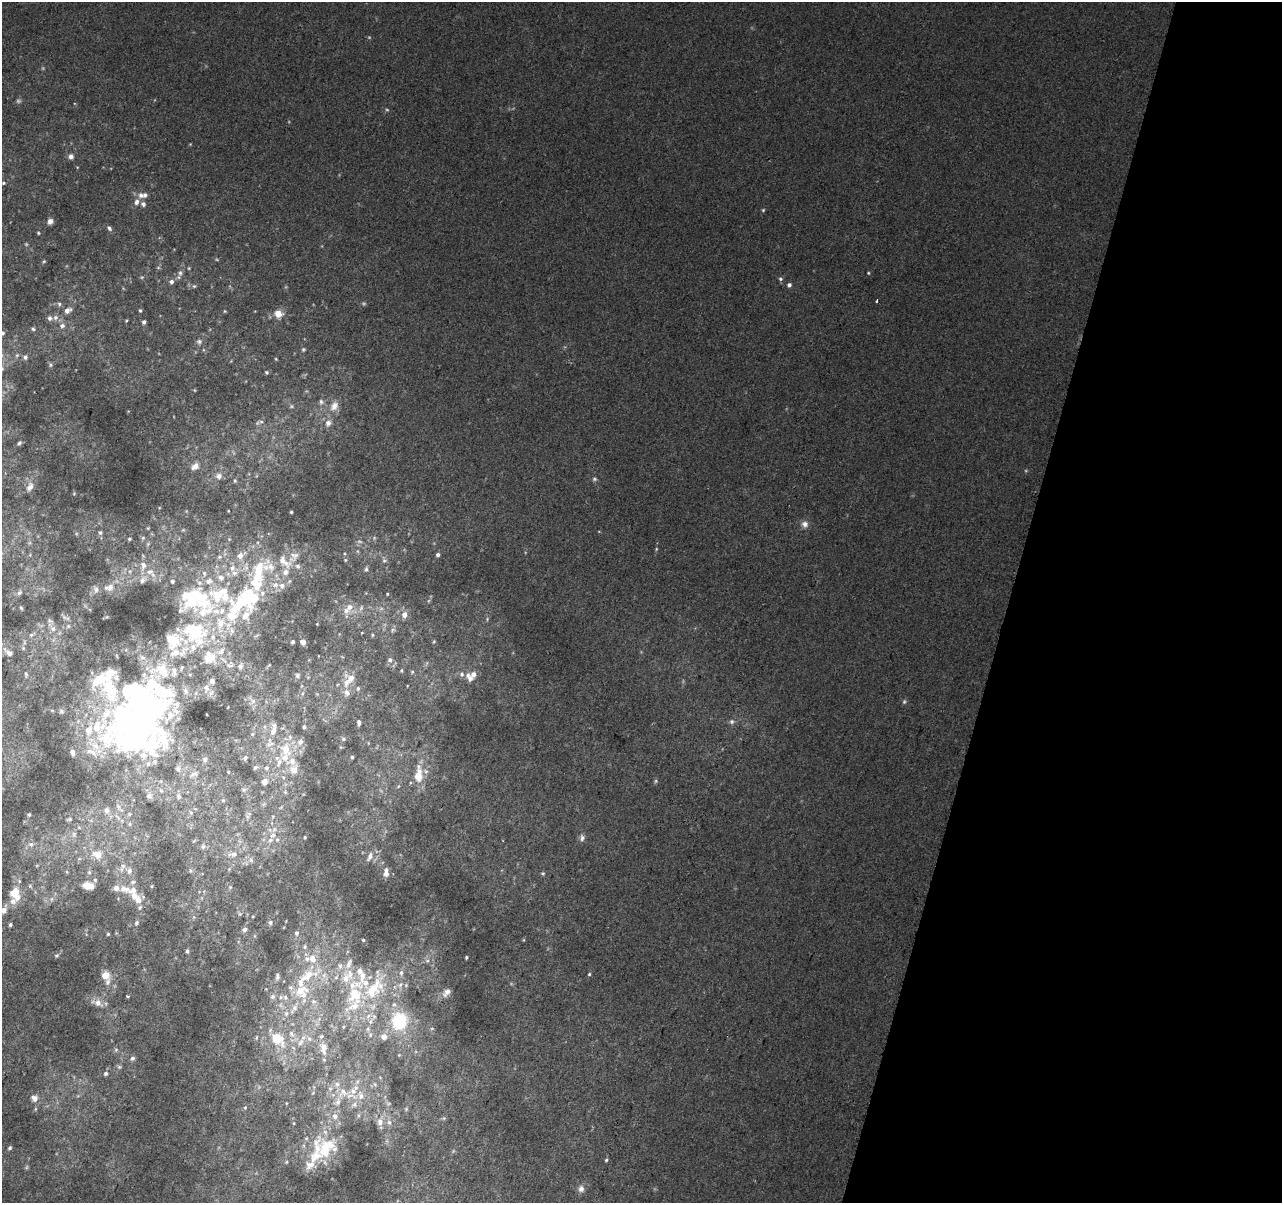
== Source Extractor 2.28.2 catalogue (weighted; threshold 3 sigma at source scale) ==
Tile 8 of 4 x 4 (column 4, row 2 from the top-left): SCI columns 3859-5138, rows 2730-3930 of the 5152 x 5395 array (HDU 1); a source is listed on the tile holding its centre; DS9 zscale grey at full resolution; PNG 1284 x 1205 px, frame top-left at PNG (2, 2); no overlay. Shown black and unused: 21% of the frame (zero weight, under 2 of 3 exposures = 2% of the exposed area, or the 3 px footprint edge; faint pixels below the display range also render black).
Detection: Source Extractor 2.28.2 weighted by HDU 2 'WHT'; one run over the whole footprint, this tile lists its part. Background 0.0203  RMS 0.0065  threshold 0.0293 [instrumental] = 3 sigma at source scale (4.5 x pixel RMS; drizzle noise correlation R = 1.50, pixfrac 1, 0.0396/0.0396 arcsec/px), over >= 5 px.
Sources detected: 345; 12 too faint to see at this stretch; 5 inside a brighter object's white glare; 1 cosmic-ray / hot-pixel residue — not listed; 90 inside a brighter listed object's ellipse — not listed separately; the other 237 listed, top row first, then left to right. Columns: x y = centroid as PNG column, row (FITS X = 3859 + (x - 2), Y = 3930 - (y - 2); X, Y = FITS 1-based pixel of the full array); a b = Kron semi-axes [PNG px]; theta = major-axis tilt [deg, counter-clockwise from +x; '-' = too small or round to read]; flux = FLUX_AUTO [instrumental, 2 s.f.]
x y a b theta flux
387 110 5 3 - 0.73
71 156 7 7 - 2.3
3 183 4 4 - 0.72
141 195 9 8 - 3.4
136 202 9 6 74 2.9
143 204 6 6 - 2.2
763 210 4 4 - 0.72
50 221 6 6 - 2.8
109 228 8 5 -47 1.7
38 233 4 3 - 0.68
44 261 4 4 - 0.7
158 268 6 4 0 0.79
180 273 8 6 -90 2.1
868 273 3 3 - 0.58
780 279 6 5 - 1.2
171 282 6 6 - 2.1
789 285 5 5 - 2
194 286 5 5 - 0.99
876 301 3 2 - 0.71
59 304 5 5 - 1.2
67 310 8 6 29 3.4
140 310 5 3 - 0.82
225 311 4 3 - 0.61
278 314 9 9 - 6.8
55 317 7 6 - 2.3
126 320 4 3 - 0.61
144 322 4 4 - 1.7
62 326 7 6 - 2.2
33 329 5 4 - 1
2 333 5 5 - 1.4
199 342 8 7 - 1.8
303 349 6 5 - 0.94
17 355 6 4 44 0.99
25 357 7 6 - 1.6
276 359 4 3 - 0.57
50 365 6 4 90 0.93
2 368 7 5 -69 1.5
266 372 5 4 - 1
194 390 5 3 - 0.48
321 402 8 6 -84 2
334 406 14 10 59 6.4
257 423 8 5 54 1.7
328 423 10 9 - 3.9
19 443 6 4 48 1.1
195 466 10 7 36 4.6
219 476 9 8 - 3.4
235 481 6 5 - 0.9
30 487 13 7 59 2.9
291 512 3 3 - 0.67
805 524 10 8 -47 3.3
148 528 4 4 - 0.58
100 533 6 5 - 1.3
143 538 6 5 - 1
129 539 5 4 - 0.8
656 549 5 3 - 0.64
438 555 6 5 - 1.6
294 556 16 10 59 5.5
219 557 8 6 16 1.6
345 560 4 4 - 0.66
384 560 7 6 - 1.5
366 569 7 5 81 1.2
150 572 11 9 4 5
143 580 11 7 51 2.7
255 580 60 27 58 64
172 581 5 4 - 1.4
110 587 11 9 64 3.8
96 589 8 7 - 2.4
19 592 9 6 56 2
387 594 3 3 - 0.54
194 597 35 20 47 41
350 607 12 9 48 4.5
21 608 5 4 - 0.9
216 611 12 8 -12 5.2
404 615 7 6 - 3.9
64 617 9 4 -45 1.8
487 619 4 4 - 0.62
50 620 9 5 -15 1.5
317 624 2 2 - 0.38
68 626 6 5 - 1.2
53 628 8 8 - 3.5
194 629 33 14 4 27
393 630 7 5 31 1.2
31 635 10 5 31 1.8
372 635 5 3 - 0.59
434 641 5 3 - 0.57
24 642 6 4 -72 1
293 642 4 3 - 1.3
303 642 4 4 - 6.9
193 647 9 7 86 3.5
23 648 6 4 -46 0.94
175 652 17 11 22 9
9 653 16 7 -37 4.1
209 658 17 16 - 12
390 660 6 6 - 1.6
229 666 10 5 -1 2
240 666 7 6 - 2
161 670 30 19 -18 23
401 670 4 3 - 0.61
412 672 4 4 - 0.68
26 674 6 4 -87 1
297 675 6 5 - 1.3
469 677 13 7 -54 4.1
212 681 5 5 - 2.7
347 682 16 8 78 6.1
109 688 42 28 -77 43
206 688 11 7 -86 3.3
358 688 6 5 - 1
165 692 55 16 -19 37
253 701 7 7 - 2
52 710 5 4 - 0.66
61 711 8 6 -45 1.5
732 722 6 6 - 1.6
359 723 7 4 -88 1.5
304 727 4 3 - 1.2
273 731 11 8 69 3.9
138 735 52 40 4 200
343 739 6 5 - 0.99
300 742 8 7 - 3.1
270 744 12 6 21 3
286 749 17 12 -70 12
89 751 10 6 0 3.1
73 752 6 5 - 2.6
352 757 3 3 - 0.8
245 758 6 5 - 1.4
205 759 6 6 - 1.9
279 762 14 7 71 4.4
255 767 6 5 - 1.4
266 768 6 6 - 1.6
178 769 7 6 - 2.2
294 770 7 6 - 7.5
228 772 4 3 - 0.49
194 774 11 6 3 2.3
418 775 21 9 86 12
656 781 6 5 - 0.91
265 782 7 6 - 3.2
244 790 7 5 -6 1.3
161 791 7 5 -62 1.4
285 792 5 4 - 0.81
149 796 8 7 - 2.7
178 796 7 6 - 1.7
223 801 5 4 - 0.7
119 808 20 6 -52 4.5
106 810 9 8 - 4
191 812 6 4 -2 0.73
29 815 5 3 - 0.85
118 817 14 4 -51 2.6
69 819 8 5 12 1.4
74 834 10 7 -81 3
273 835 9 6 17 3
305 837 3 2 - 0.59
582 838 9 6 87 2.3
31 844 8 7 - 2.5
203 846 7 5 68 1.3
97 854 17 12 -10 10
234 854 11 7 8 3.3
370 857 14 7 65 3.3
251 860 9 6 -71 1.9
37 865 6 4 1 0.89
123 866 8 6 67 2.4
129 871 8 7 - 3.1
190 871 6 4 -90 0.94
67 872 6 4 -71 0.78
89 872 5 5 - 1.3
386 873 9 5 88 4.5
543 873 5 4 - 0.83
95 880 5 5 - 1
30 886 7 6 - 1.8
90 886 7 6 - 8.5
151 886 5 3 - 0.6
230 887 5 5 - 0.95
125 889 20 10 -17 7.4
14 892 14 10 46 11
51 899 6 6 - 2
138 900 7 6 - 5.4
140 907 6 5 - 1.4
4 910 8 6 66 4.7
239 914 6 4 -90 0.92
270 922 6 6 - 1.5
136 923 6 5 - 1.4
10 924 5 5 - 1.4
245 929 7 5 44 1.8
296 933 7 6 - 1.8
108 934 4 4 - 0.76
363 940 3 3 - 0.61
305 947 7 6 - 1.5
187 951 5 4 - 1.4
56 955 6 5 - 1.1
466 957 3 3 - 0.82
307 959 9 7 -42 3
359 971 8 7 - 3.9
589 974 4 4 - 0.81
105 975 10 9 - 7.1
308 975 35 15 20 23
277 977 10 5 88 1.8
346 978 15 11 82 10
406 985 5 4 - 0.71
374 989 34 20 43 35
446 992 13 8 48 3.5
272 996 7 7 - 1.8
285 997 8 6 -59 2.5
313 1001 8 6 0 2.2
98 1003 14 8 -34 5.4
295 1008 10 7 59 3.4
286 1014 8 6 75 2.5
368 1016 8 5 46 2.1
399 1021 18 16 84 33
432 1028 6 3 19 0.7
291 1034 10 6 -51 3
370 1035 7 5 -72 1.9
257 1037 6 4 71 0.82
384 1037 9 8 - 3.8
277 1038 10 7 -39 25
309 1039 9 6 -49 2.9
301 1042 13 6 56 4.3
324 1047 14 11 75 6.7
116 1049 6 4 0 0.99
399 1055 4 4 - 0.57
132 1058 6 6 - 1.6
119 1067 6 5 - 1.1
106 1073 6 5 - 1.5
343 1092 20 16 36 16
313 1093 6 5 - 1.1
361 1095 15 10 -69 7.9
34 1098 10 9 - 3.8
245 1107 5 5 - 0.91
406 1109 5 5 - 0.85
358 1115 8 4 82 1.4
335 1116 8 8 - 4.5
444 1118 6 4 44 0.88
380 1122 11 9 89 4.6
389 1122 8 6 -74 2.4
10 1148 5 5 - 1.2
326 1148 32 27 57 37
606 1160 4 4 - 0.86
286 1162 6 3 71 0.73
26 1167 7 4 88 1
581 1189 10 9 - 3.4
Isophote crosses this tile's border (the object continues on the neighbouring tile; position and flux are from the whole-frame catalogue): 3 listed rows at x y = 2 333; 2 368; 4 910
Unlisted compact peaks at least as high as the median listed source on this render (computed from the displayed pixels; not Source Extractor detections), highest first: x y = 107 617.